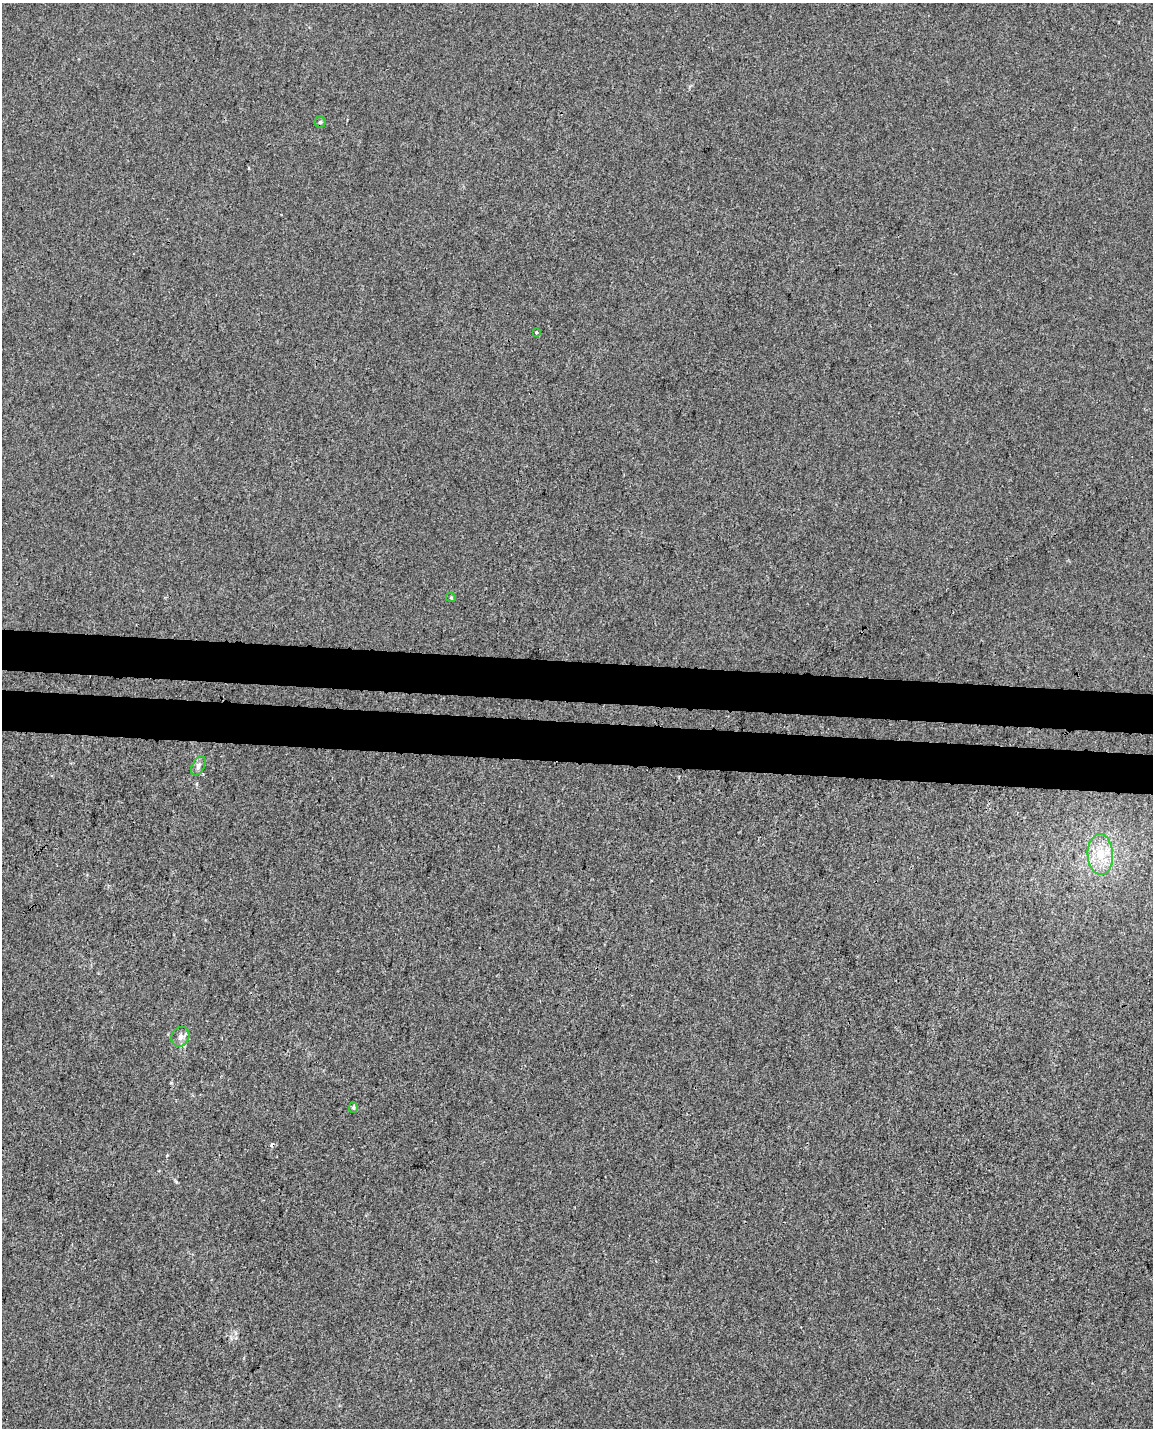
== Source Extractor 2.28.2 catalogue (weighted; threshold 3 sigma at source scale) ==
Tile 6 of 4 x 3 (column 2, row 2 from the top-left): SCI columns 1168-2318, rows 1768-3193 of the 4626 x 4904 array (HDU 1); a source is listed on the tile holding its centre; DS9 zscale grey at full resolution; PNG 1155 x 1430 px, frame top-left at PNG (2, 3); each listed source drawn as its Kron ellipse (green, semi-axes under 4 px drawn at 4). Shown black and unused: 6% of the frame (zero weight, under 3 of 4 exposures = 5% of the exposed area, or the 3 px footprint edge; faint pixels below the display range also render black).
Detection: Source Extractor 2.28.2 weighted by HDU 2 'WHT'; one run over the whole footprint, this tile lists its part. Background -7.69e-04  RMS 0.005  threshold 0.0223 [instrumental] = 3 sigma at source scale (4.5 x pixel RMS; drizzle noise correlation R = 1.50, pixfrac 1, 0.0396/0.0396 arcsec/px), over >= 5 px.
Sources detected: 8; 1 cosmic-ray / hot-pixel residue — neither listed nor drawn; the other 7 listed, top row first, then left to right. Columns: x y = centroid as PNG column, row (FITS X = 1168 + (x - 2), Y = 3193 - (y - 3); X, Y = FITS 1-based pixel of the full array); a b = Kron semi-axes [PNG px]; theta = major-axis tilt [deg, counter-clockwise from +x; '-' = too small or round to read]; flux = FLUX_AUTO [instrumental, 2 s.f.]
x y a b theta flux
320 122 5 5 - 0.79
536 332 3 3 - 2.8
451 598 5 3 - 0.47
198 766 10 6 63 1.7
1100 854 20 13 -88 11
180 1037 10 8 62 2.7
353 1107 5 4 - 0.75